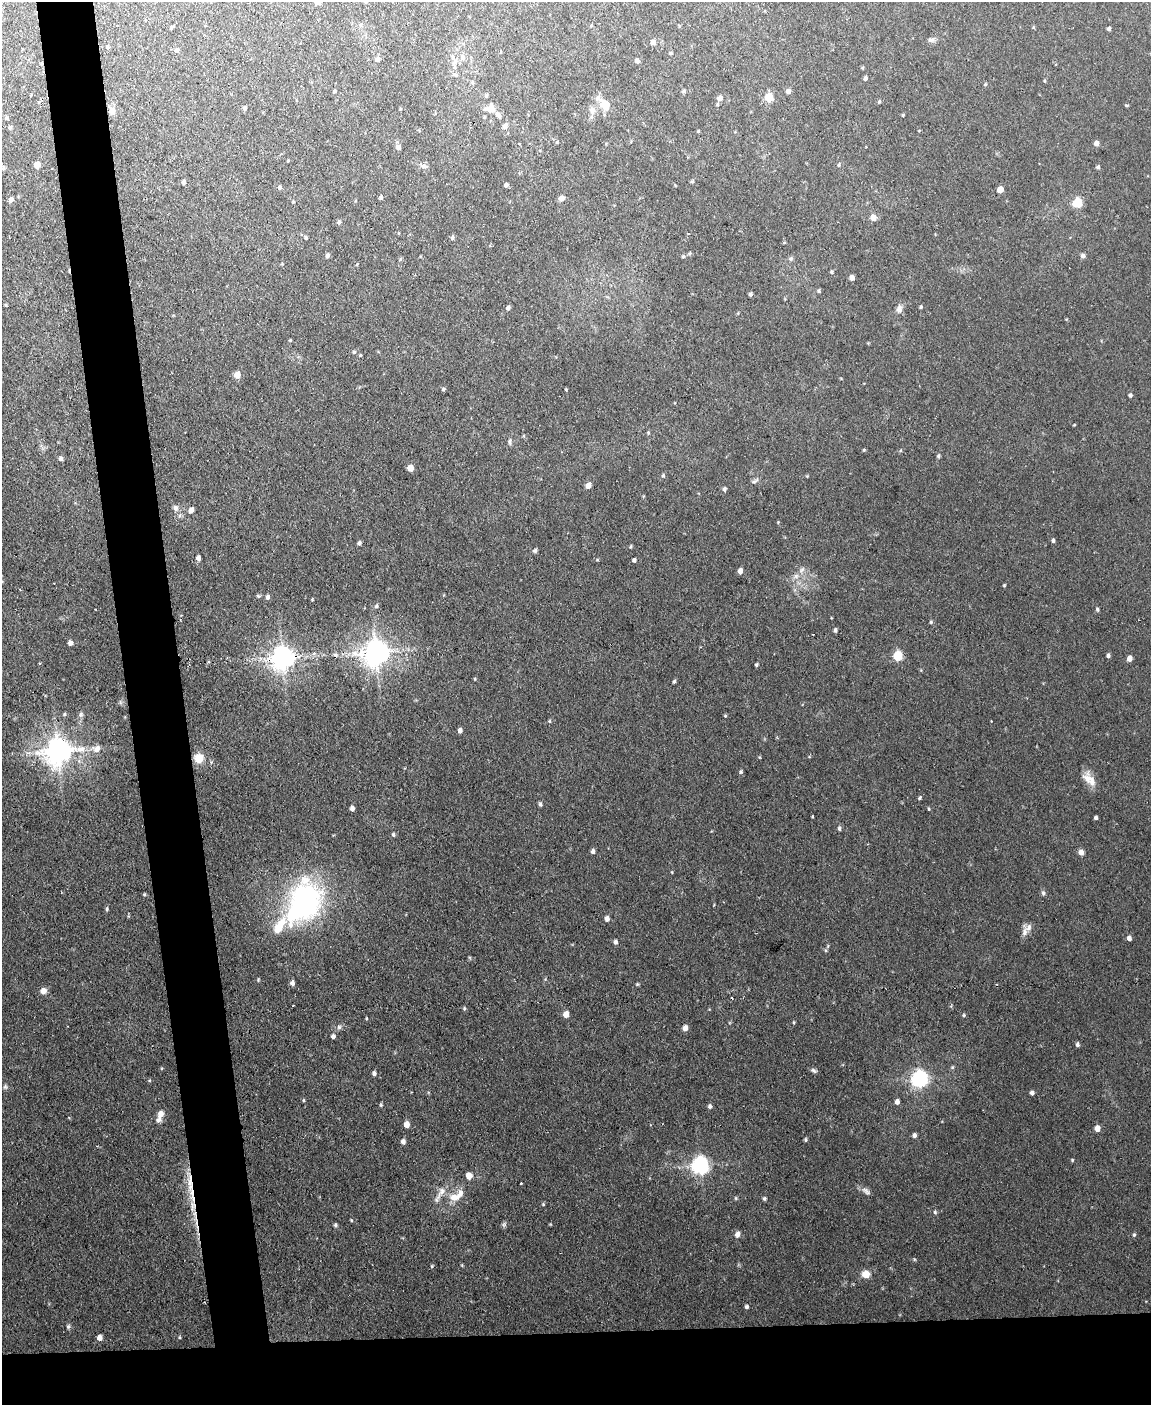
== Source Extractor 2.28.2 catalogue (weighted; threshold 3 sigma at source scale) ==
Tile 11 of 4 x 3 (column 3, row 3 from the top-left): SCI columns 2299-3447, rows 236-1638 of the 4596 x 4572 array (HDU 1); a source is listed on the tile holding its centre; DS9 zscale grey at full resolution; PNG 1153 x 1407 px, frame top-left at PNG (2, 2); no overlay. Shown black and unused: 10% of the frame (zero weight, under 2 of 3 exposures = <1% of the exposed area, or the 3 px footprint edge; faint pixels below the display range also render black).
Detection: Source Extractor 2.28.2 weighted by HDU 2 'WHT'; one run over the whole footprint, this tile lists its part. Background 0.0545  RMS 0.0055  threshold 0.0245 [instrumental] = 3 sigma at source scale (4.5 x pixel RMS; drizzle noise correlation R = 1.50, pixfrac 1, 0.05/0.05 arcsec/px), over >= 5 px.
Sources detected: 203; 4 cosmic-ray / hot-pixel residue — not listed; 6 inside a brighter listed object's ellipse — not listed separately; the other 193 listed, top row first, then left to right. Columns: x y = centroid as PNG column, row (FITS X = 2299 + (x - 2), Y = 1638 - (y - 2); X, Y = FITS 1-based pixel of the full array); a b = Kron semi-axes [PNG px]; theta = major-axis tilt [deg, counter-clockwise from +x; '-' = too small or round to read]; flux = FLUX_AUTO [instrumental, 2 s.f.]
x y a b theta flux
318 2 5 5 - 2.4
591 26 5 3 - 0.49
172 27 5 4 - 0.63
1109 29 3 3 - 1.3
931 40 9 5 7 1.6
653 42 6 5 - 2.3
108 47 5 4 - 0.86
177 50 6 5 - 1.3
671 53 4 4 - 0.61
462 57 10 6 -75 2.1
378 59 8 6 84 1.4
637 61 5 5 - 1.6
455 62 11 4 50 2
455 75 8 4 -23 1.1
865 78 5 4 - 1.2
472 82 6 5 - 0.81
334 91 4 3 - 0.66
684 91 5 5 - 0.93
788 91 6 5 - 1.9
486 96 5 5 - 0.7
769 97 5 5 - 22
720 98 8 7 - 2.7
879 101 5 4 - 0.67
39 102 4 3 - 0.84
605 104 21 10 -49 8.6
1126 105 5 3 - 0.57
244 108 5 5 - 1.1
490 109 11 9 4 6
592 110 12 9 -77 3.2
112 111 11 7 -71 3.3
499 115 8 6 -69 1.6
903 115 4 3 - 0.56
6 118 5 5 - 0.86
505 126 6 6 - 2
10 127 5 5 - 0.96
1096 143 5 4 - 2.8
398 147 6 5 - 2.1
288 161 4 3 - 0.45
37 165 6 5 - 4
839 165 5 4 - 0.73
424 166 10 5 -17 1.6
1098 167 4 4 - 0.96
3 168 5 4 - 0.86
692 181 6 4 1 0.56
184 182 5 4 - 1.2
506 185 4 4 - 1.3
280 187 5 4 - 1.1
1000 190 5 5 - 6.1
381 197 5 5 - 0.93
561 198 7 6 - 2.1
11 199 6 5 - 2.2
1077 203 6 5 - 29
873 217 6 6 - 3.6
339 222 5 4 - 1.2
306 237 5 4 - 0.73
452 238 6 4 90 1
690 253 6 3 70 0.57
327 255 6 5 - 1.2
683 256 5 4 - 0.71
1083 256 6 6 - 1.3
791 258 6 5 - 0.97
400 259 6 3 71 0.65
832 272 5 4 - 0.76
852 278 5 4 - 2.4
819 291 5 4 - 0.74
750 294 4 3 - 0.95
921 307 5 3 - 0.7
508 308 6 5 - 1.3
899 309 12 8 80 2.5
290 340 4 4 - 0.45
354 352 5 5 - 0.82
361 355 4 3 - 0.82
237 375 6 6 - 5.1
443 389 4 4 - 0.9
566 389 3 3 - 0.48
1130 395 4 4 - 1.1
648 433 5 4 - 0.71
510 442 10 3 90 1.1
864 450 4 3 - 0.58
938 456 6 5 - 0.89
61 458 5 5 - 1.5
410 468 5 5 - 5.7
663 476 5 4 - 0.74
754 481 11 4 25 1.3
588 485 5 5 - 3.4
724 489 6 5 - 1.1
175 508 9 7 -75 1.9
191 510 6 5 - 2.8
1053 540 4 4 - 1.1
359 543 4 4 - 1.2
535 551 6 6 - 1
198 558 6 5 - 1.8
597 560 5 3 - 0.5
634 560 4 4 - 1.5
740 571 5 4 - 2.9
796 576 7 7 - 2
1004 585 4 3 - 0.53
258 596 5 5 - 0.76
268 597 6 5 - 1.3
376 606 6 5 - 1
1097 609 6 4 -76 0.81
931 622 5 4 - 0.67
835 630 5 4 - 1.2
70 643 5 5 - 2.1
376 652 9 8 - 650
1108 655 4 4 - 1.3
897 656 5 5 - 32
282 658 8 7 - 510
1129 658 5 4 - 3.6
756 665 4 4 - 0.72
475 679 5 3 - 0.44
674 681 5 4 - 0.82
64 714 5 4 - 0.79
81 714 7 6 - 1.4
725 716 4 4 - 0.53
549 721 5 3 - 0.56
460 730 5 4 - 2
96 749 9 8 - 4
58 751 9 8 - 640
199 758 9 8 - 9.2
741 772 5 5 - 0.8
1087 778 19 11 -58 5.5
920 798 5 4 - 0.69
540 804 6 4 -67 0.97
352 808 4 4 - 1.8
929 809 4 4 - 0.56
812 817 3 3 - 0.81
1096 818 4 3 - 1.1
839 828 7 4 -81 0.91
393 834 5 5 - 0.88
593 851 5 5 - 1.6
1081 852 6 5 - 2.9
1043 893 7 5 -88 1.2
144 894 4 3 - 0.63
304 903 58 39 62 99
107 909 5 4 - 0.8
607 919 5 5 - 2.3
1025 932 16 7 89 2.8
1129 938 5 4 - 2.1
615 942 5 4 - 1.4
828 946 6 4 72 0.63
258 980 5 4 - 0.55
292 983 6 5 - 1.7
637 984 4 4 - 0.6
43 991 6 6 - 4.1
293 1005 3 2 - 0.46
464 1008 5 4 - 0.68
566 1014 6 5 - 4.4
964 1015 5 4 - 0.64
366 1018 4 3 - 0.46
794 1022 5 3 - 0.52
339 1027 6 6 - 1.3
685 1028 6 5 - 3
333 1036 5 5 - 1.4
1077 1044 5 4 - 1.3
952 1067 6 4 88 0.64
814 1070 8 5 -25 1.2
374 1073 5 4 - 1.5
919 1079 7 6 - 190
5 1087 7 5 76 1
1032 1093 5 4 - 1.4
303 1100 5 3 - 0.52
897 1102 5 5 - 2.3
381 1105 5 4 - 0.65
710 1106 5 5 - 1.2
160 1114 10 7 87 3.9
407 1124 6 5 - 3.7
1097 1128 6 5 - 3.7
914 1135 5 5 - 1.5
805 1140 4 4 - 0.84
403 1141 5 5 - 1.7
1072 1160 4 4 - 0.55
700 1165 7 6 - 220
469 1176 6 5 - 4.8
190 1181 35 8 -88 12
441 1191 17 9 57 5.1
866 1191 14 6 -35 2.3
454 1197 16 10 3 6.5
736 1198 5 4 - 0.65
764 1199 5 5 - 0.91
543 1204 5 4 - 0.63
935 1212 5 5 - 0.81
351 1220 4 3 - 0.5
504 1224 8 6 69 1.1
336 1225 4 4 - 1
737 1234 7 6 - 2.4
1134 1235 5 4 - 0.77
432 1266 4 4 - 0.56
866 1274 8 7 - 5.9
747 1307 5 5 - 1
68 1326 6 5 - 0.94
179 1337 4 4 - 0.53
99 1338 5 4 - 3.8
Overlapping masked pixels (flux is a lower limit): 2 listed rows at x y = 282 658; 190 1181
Isophote crosses this tile's border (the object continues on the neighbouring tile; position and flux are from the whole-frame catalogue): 1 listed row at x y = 318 2
Unlisted compact peaks at least as high as the median listed source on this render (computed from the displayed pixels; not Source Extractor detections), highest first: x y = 914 1259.